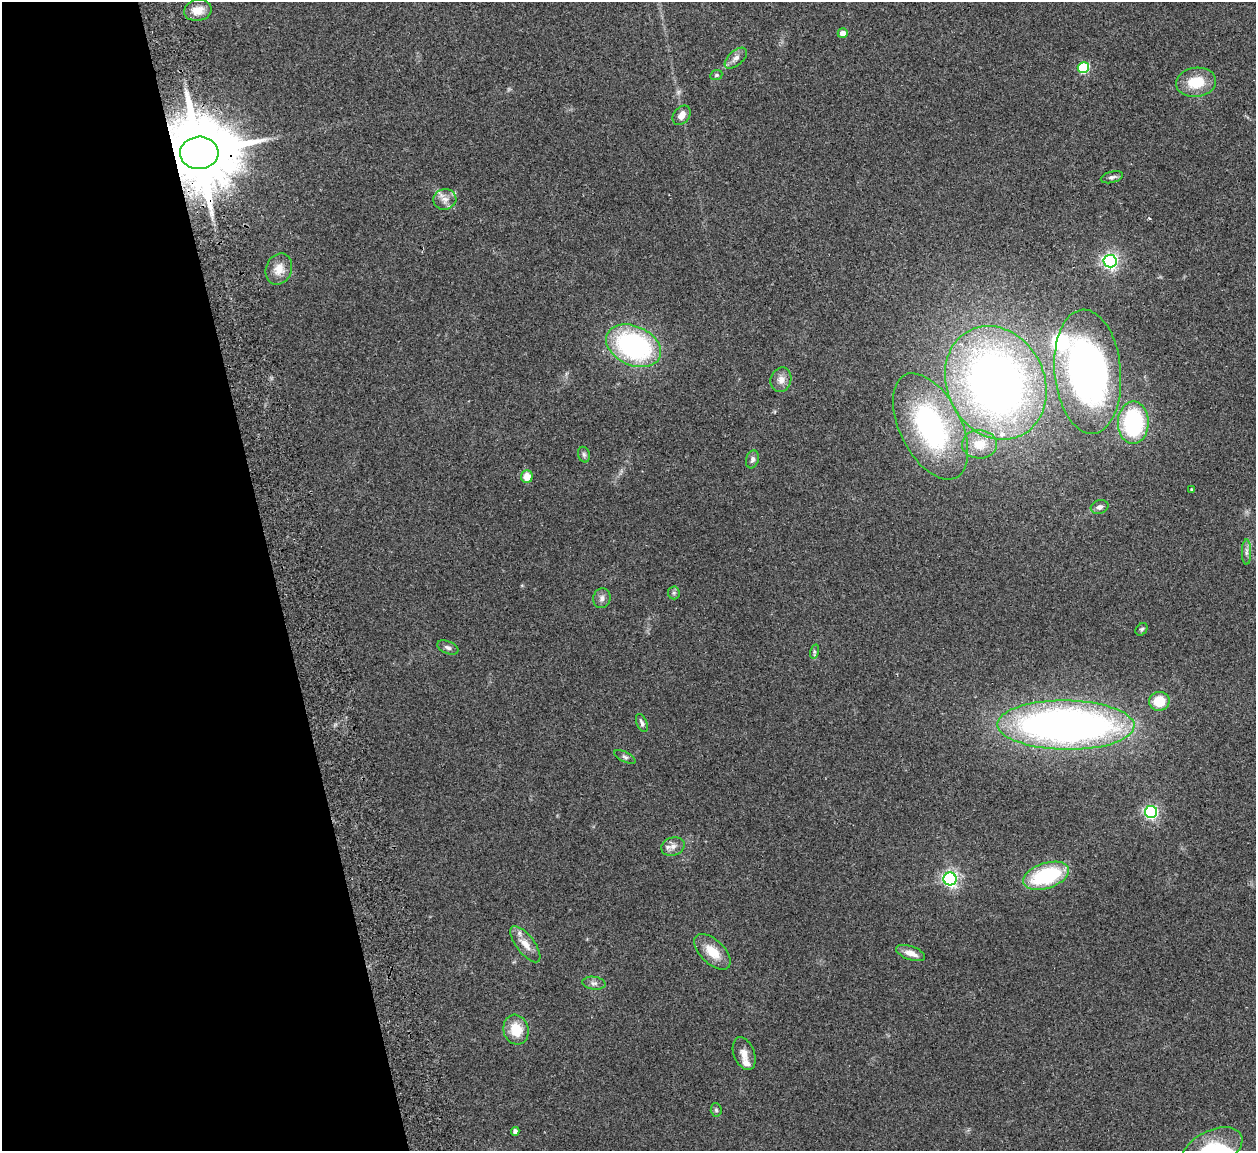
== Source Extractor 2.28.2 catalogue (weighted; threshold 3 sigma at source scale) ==
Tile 5 of 4 x 4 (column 1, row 2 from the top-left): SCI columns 57-1310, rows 2459-3607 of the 5132 x 5030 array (HDU 1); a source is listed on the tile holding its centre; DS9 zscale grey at full resolution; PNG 1258 x 1153 px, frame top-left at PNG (2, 2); each listed source drawn as its Kron ellipse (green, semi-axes under 4 px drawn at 4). Shown black and unused: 22% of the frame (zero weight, under 2 of 3 exposures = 3% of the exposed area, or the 3 px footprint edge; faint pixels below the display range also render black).
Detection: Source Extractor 2.28.2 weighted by HDU 2 'WHT'; one run over the whole footprint, this tile lists its part. Background 0.176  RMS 0.011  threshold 0.0488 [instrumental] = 3 sigma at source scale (4.5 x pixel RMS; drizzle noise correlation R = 1.50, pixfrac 1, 0.05/0.05 arcsec/px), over >= 5 px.
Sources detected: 52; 1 inside a brighter object's white glare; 1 cosmic-ray / hot-pixel residue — neither listed nor drawn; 3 inside a brighter listed object's ellipse — not listed separately; the other 47 listed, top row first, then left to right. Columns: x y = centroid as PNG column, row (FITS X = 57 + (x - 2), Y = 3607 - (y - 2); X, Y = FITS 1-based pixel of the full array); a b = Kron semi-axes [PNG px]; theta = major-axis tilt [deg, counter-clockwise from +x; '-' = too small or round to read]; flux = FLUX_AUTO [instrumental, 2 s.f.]
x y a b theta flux
198 10 14 10 10 14
843 33 5 4 - 8.5
736 58 13 7 41 6
1083 68 6 5 - 83
716 75 6 5 - 1.9
1196 82 20 14 8 31
682 115 11 7 52 7.6
199 153 19 16 4 14000
1112 177 11 5 14 3
445 199 11 10 - 8.1
1110 261 6 6 - 360
279 269 16 12 67 14
634 346 29 19 -25 190
1088 372 62 33 -85 360
781 380 12 10 71 7.9
996 383 58 48 -64 570
1133 423 21 15 90 120
930 426 57 30 -63 190
979 444 17 14 -2 18
584 455 8 6 -73 2.6
752 459 9 6 73 3.6
527 477 6 6 - 14
1191 489 3 3 - 0.97
1100 507 9 6 15 4.3
1246 552 12 4 89 3.8
674 593 6 6 - 2.4
602 598 10 8 74 4.9
1142 629 7 5 51 2
448 648 11 6 -23 3.4
814 652 7 4 72 2.1
1159 701 10 9 - 23
642 723 9 5 -66 3.2
1066 725 68 24 -1 720
625 757 11 5 -27 3
1151 812 6 6 - 230
673 846 12 9 17 6.9
1046 876 24 12 18 88
950 879 6 6 - 340
525 944 22 9 -53 13
712 952 22 12 -44 21
911 953 15 6 -20 9.9
594 983 12 6 -7 4.2
516 1030 15 12 -74 24
744 1053 17 10 -68 9
716 1110 6 5 - 2.2
515 1131 4 4 - 4.1
1212 1149 32 18 27 57
Overlapping masked pixels (flux is a lower limit): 1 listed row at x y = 199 153
Isophote crosses this tile's border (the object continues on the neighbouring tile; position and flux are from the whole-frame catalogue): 1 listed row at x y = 1212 1149